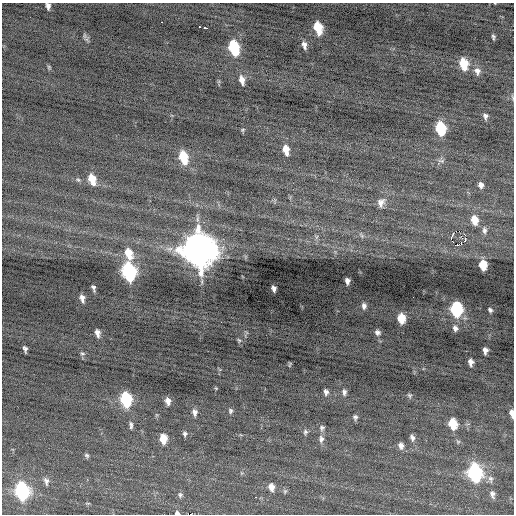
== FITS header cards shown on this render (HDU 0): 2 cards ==
NAXIS1  =                  512 / Axis length
NAXIS2  =                  512 / Axis length

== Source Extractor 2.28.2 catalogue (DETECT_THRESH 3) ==
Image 512 x 512 px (HDU 0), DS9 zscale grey, 1 PNG px = 1 image px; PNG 516 x 516 px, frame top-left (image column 1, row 512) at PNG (2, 3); no overlay
Background -0.116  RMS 0.77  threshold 2.3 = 3 sigma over >= 5 px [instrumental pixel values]
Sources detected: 85; all 85 listed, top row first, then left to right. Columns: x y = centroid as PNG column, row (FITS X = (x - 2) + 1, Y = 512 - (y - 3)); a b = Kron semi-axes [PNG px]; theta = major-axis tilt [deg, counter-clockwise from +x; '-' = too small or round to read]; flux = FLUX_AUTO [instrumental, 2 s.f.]
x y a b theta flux
48 6 7 4 -83 190
162 22 3 2 - 100
199 27 3 2 - 220
205 28 3 3 - 530
318 28 10 6 -75 1500
84 36 9 4 -82 120
493 37 6 4 -77 95
304 45 9 5 -78 240
234 48 11 7 -75 3900
464 64 10 7 -78 1300
49 67 6 4 -70 70
477 71 10 8 -71 260
242 80 10 6 -76 330
512 97 7 3 -71 60
485 116 8 5 -79 150
441 129 10 7 -80 3000
243 130 6 4 37 63
286 150 10 6 -77 590
183 157 11 7 -74 1800
441 161 11 5 -5 150
92 179 10 7 -72 840
78 180 7 5 -22 93
481 185 7 6 - 220
381 202 13 10 68 340
474 220 9 7 -79 720
484 230 10 6 -87 180
362 235 9 4 -51 110
465 235 2 2 - 500
316 237 7 4 70 94
451 238 4 2 - 780
465 240 4 3 - 97
459 244 7 3 18 570
199 250 14 12 -71 95000
129 253 15 9 -74 910
483 265 8 6 -85 1100
128 272 11 7 -75 9600
347 281 6 4 -83 190
93 288 6 4 -74 120
274 288 5 4 - 170
82 298 7 4 -75 220
364 306 7 5 -86 170
456 309 9 7 -87 4900
490 310 5 4 - 110
401 318 8 6 -84 810
455 328 8 7 - 190
377 332 7 6 - 170
97 333 7 5 -78 230
239 340 7 5 -66 83
25 349 6 4 -75 130
485 350 6 5 - 240
82 353 7 5 -20 93
471 362 6 5 - 240
290 364 5 3 - 59
216 388 5 4 - 47
326 392 7 5 -82 170
344 392 8 5 87 160
409 395 7 5 -53 96
126 399 10 7 -80 3900
168 401 7 5 -79 270
230 411 7 5 -78 110
194 412 8 6 -86 220
512 413 8 4 -81 260
355 417 6 5 - 120
453 424 9 6 -75 1300
131 425 10 5 -86 140
322 428 8 7 - 130
305 432 7 6 - 110
185 434 7 6 - 120
412 438 8 6 -73 180
163 439 9 6 -85 860
321 439 10 7 -87 230
401 446 8 6 -75 230
87 455 7 5 -45 100
475 473 11 8 -75 7500
490 479 10 7 -73 200
46 481 11 7 -79 210
271 487 9 7 -78 330
22 491 11 8 -79 8300
285 491 7 5 77 86
492 494 10 6 -77 190
180 495 7 7 - 120
256 497 3 2 - 200
88 503 7 3 0 60
177 513 6 4 -8 120
191 514 3 2 - 1600
At the frame edge (FLAGS 8, measured only in part): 5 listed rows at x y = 48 6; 512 97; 512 413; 177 513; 191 514